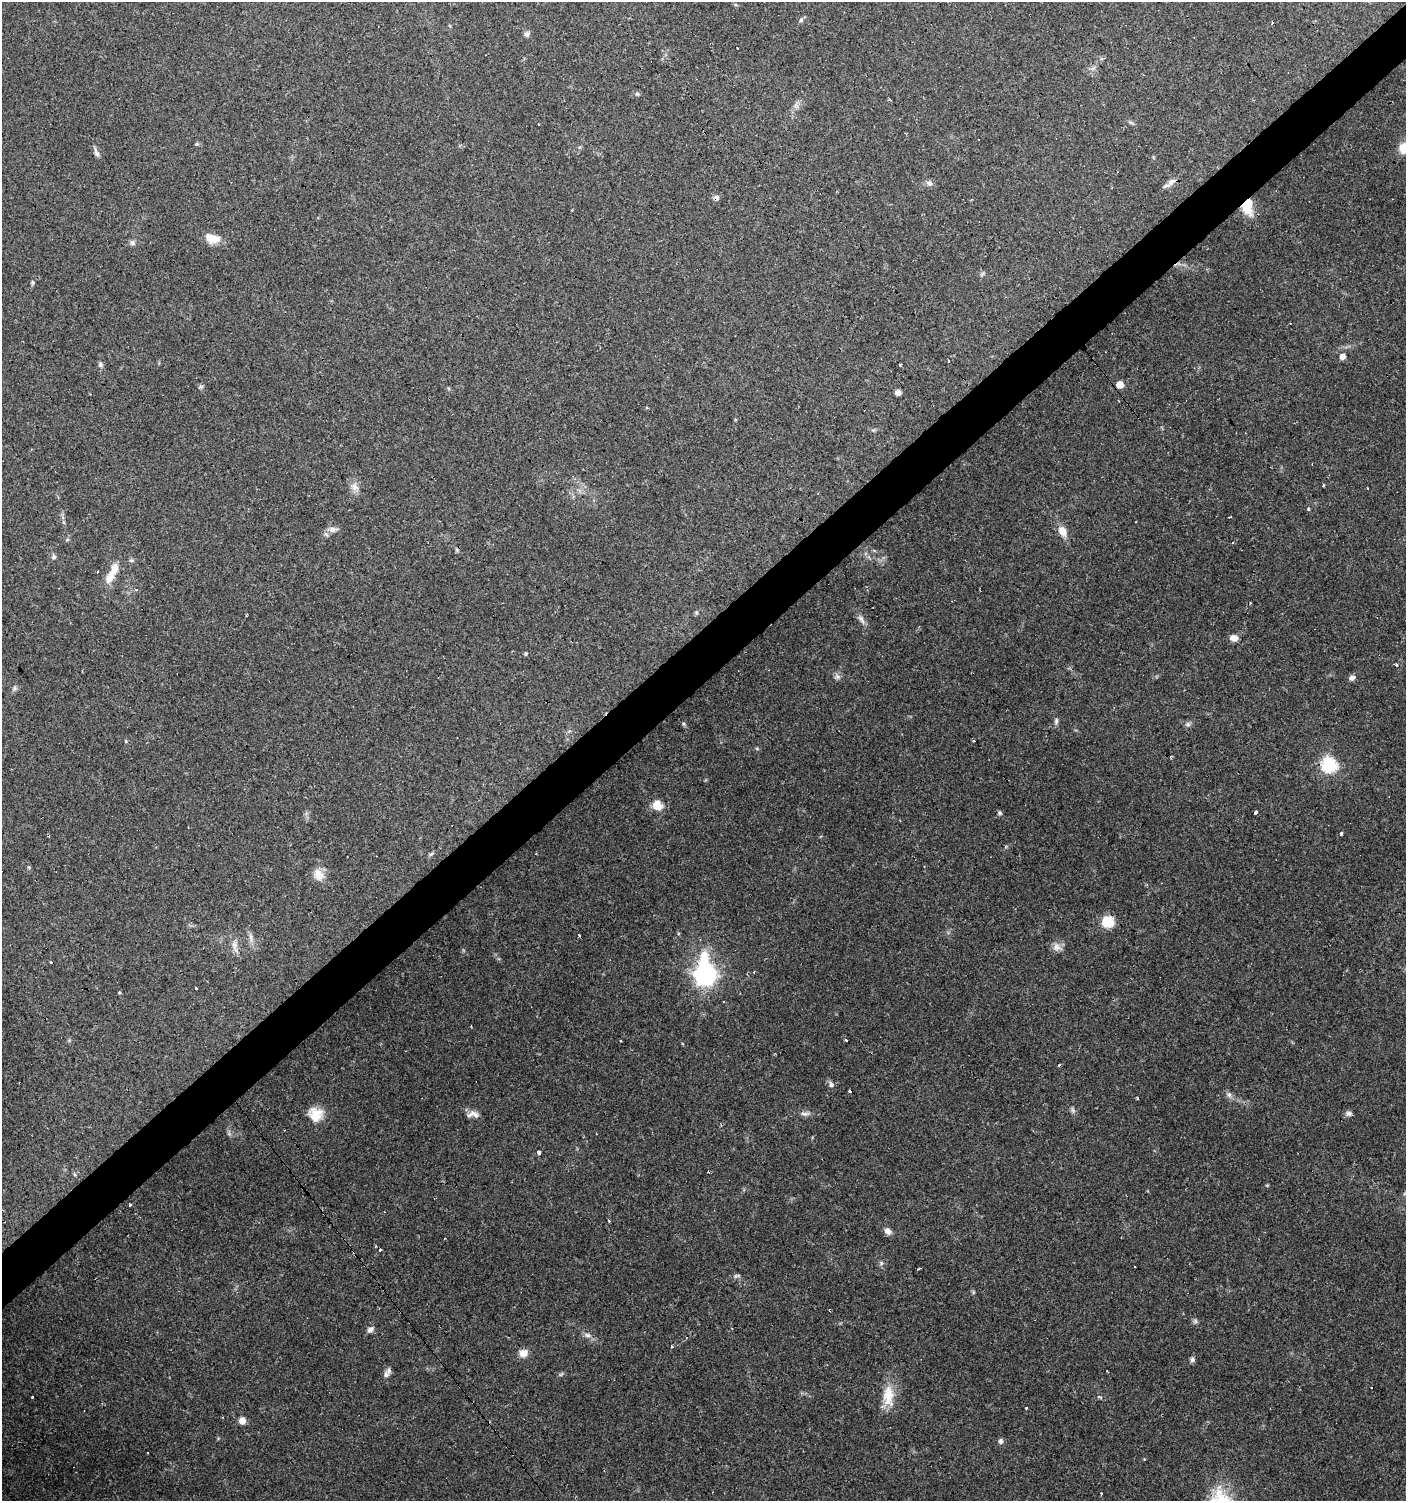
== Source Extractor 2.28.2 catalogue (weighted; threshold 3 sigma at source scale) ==
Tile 10 of 4 x 4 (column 2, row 3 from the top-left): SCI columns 1542-2945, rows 1502-3000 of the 5954 x 5998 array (HDU 1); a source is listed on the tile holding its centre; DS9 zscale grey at full resolution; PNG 1408 x 1503 px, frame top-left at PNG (2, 2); no overlay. Shown black and unused: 4% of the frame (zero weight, under 3 of 4 exposures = <1% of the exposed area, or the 3 px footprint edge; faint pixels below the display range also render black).
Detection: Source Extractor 2.28.2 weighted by HDU 2 'WHT'; one run over the whole footprint, this tile lists its part. Background 0.0517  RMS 0.0052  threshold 0.0235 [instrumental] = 3 sigma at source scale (4.5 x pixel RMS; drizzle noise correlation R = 1.50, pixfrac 1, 0.0396/0.0396 arcsec/px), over >= 5 px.
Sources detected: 111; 1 too faint to see at this stretch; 20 cosmic-ray / hot-pixel residue — not listed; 1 inside a brighter listed object's ellipse — not listed separately; the other 89 listed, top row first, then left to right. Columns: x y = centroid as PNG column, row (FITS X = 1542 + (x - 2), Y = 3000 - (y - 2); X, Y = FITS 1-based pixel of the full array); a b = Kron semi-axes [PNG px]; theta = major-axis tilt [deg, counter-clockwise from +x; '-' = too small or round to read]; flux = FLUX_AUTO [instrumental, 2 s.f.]
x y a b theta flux
801 20 6 4 71 0.75
527 34 9 6 11 1.3
637 94 6 4 0 0.79
1131 123 7 4 -20 0.85
197 144 6 4 89 0.62
1403 148 15 11 -80 5.9
96 153 14 5 -67 1.8
1171 182 13 8 38 3.1
930 183 9 7 -87 1.6
717 197 7 6 - 1.6
1247 206 17 10 -87 15
212 238 17 10 -12 7.5
132 243 7 6 - 1.8
982 274 7 4 45 0.88
32 282 7 4 -90 0.77
1343 357 7 6 - 2.4
949 361 2 2 - 0.96
100 365 7 6 - 1.3
900 365 3 3 - 1.2
1120 385 5 5 - 7.1
201 387 7 4 -18 0.91
898 392 4 4 - 3.6
736 419 3 3 - 5.9
1324 485 3 3 - 1
354 487 11 8 -61 3.3
1309 509 3 3 - 2
332 529 12 7 -3 2.7
1063 531 12 8 -63 5.6
67 540 6 3 19 0.59
54 556 6 6 - 1.1
131 560 6 5 - 0.89
114 569 19 10 73 5.7
98 572 3 2 - 0.45
696 612 6 4 -19 0.65
861 619 13 6 -62 2.5
1234 638 8 7 - 3.4
526 654 5 4 - 0.8
1396 665 3 3 - 1.4
837 677 8 8 - 1.7
1351 678 8 6 23 1.8
1056 721 8 5 81 1.2
1188 724 6 6 - 1.2
974 740 3 3 - 2.9
1329 765 7 6 - 100
657 805 13 12 - 6.3
1000 813 6 5 - 0.96
1255 813 4 3 - 3.6
1341 833 3 3 - 2.5
431 854 9 4 35 0.94
536 854 3 2 - 0.85
318 874 18 12 -63 5.4
1108 922 10 9 - 14
251 937 14 4 -82 2.1
234 945 15 7 -87 3.4
1056 947 11 11 - 3.3
705 974 11 8 -86 300
196 988 3 3 - 2.1
119 992 4 3 - 0.52
1059 1065 4 2 - 1
831 1084 9 6 -72 1.6
1229 1095 7 6 - 1.6
1349 1113 8 7 - 1.5
316 1114 18 16 -36 8.8
474 1114 16 8 -31 3.4
804 1114 10 5 -13 1.8
539 1152 4 3 - 2.6
74 1174 6 4 -70 0.7
130 1205 4 3 - 1.1
609 1221 3 3 - 2.2
888 1231 9 7 -36 2.6
380 1250 3 3 - 1.5
881 1263 6 5 - 1
919 1268 3 2 - 0.96
738 1275 7 4 19 0.91
973 1292 5 4 - 0.64
1195 1321 6 6 - 1
370 1329 9 7 41 2.1
588 1335 8 6 -3 1.8
523 1353 10 9 - 4.1
1192 1360 6 5 - 1.6
386 1374 10 8 86 2.3
561 1374 8 4 37 0.79
888 1396 30 15 -90 12
32 1397 3 3 - 1.4
1099 1397 6 4 -34 0.94
1026 1408 3 2 - 0.63
242 1421 6 5 - 4.8
1000 1441 7 6 - 1.4
1101 1493 3 2 - 0.41
Overlapping masked pixels (flux is a lower limit): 2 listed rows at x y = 717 197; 1247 206
Isophote crosses this tile's border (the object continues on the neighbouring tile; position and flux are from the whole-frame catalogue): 1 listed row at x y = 1403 148